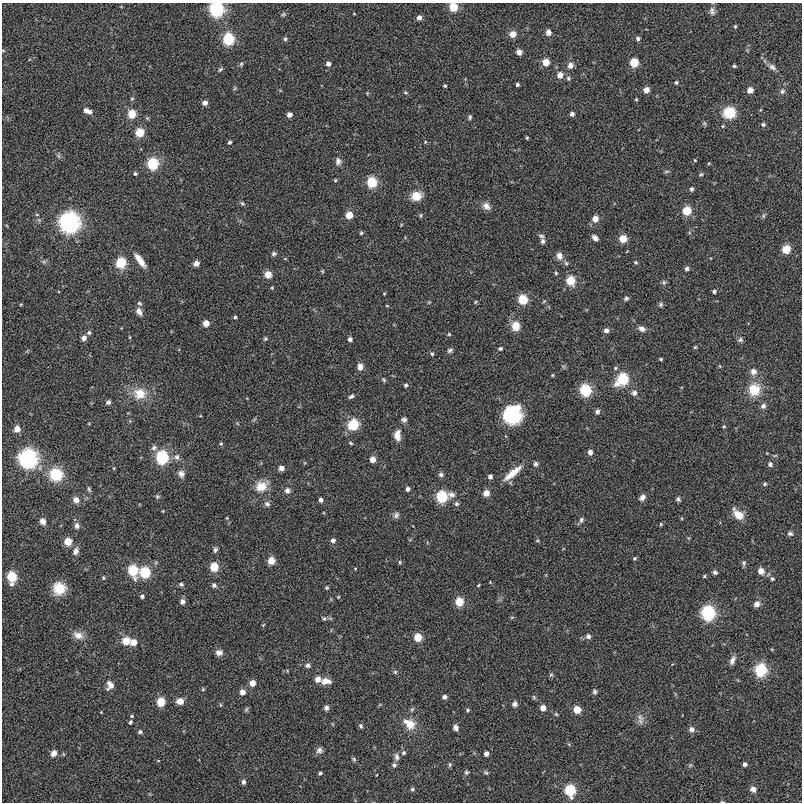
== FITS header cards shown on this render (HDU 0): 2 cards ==
NAXIS1  =                  800
NAXIS2  =                  800

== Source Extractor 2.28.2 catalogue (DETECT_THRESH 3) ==
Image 800 x 800 px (HDU 0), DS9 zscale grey, 1 PNG px = 1 image px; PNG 804 x 804 px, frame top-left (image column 1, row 800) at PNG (2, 3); no overlay
Background -0.00415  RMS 0.047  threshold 0.142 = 3 sigma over >= 5 px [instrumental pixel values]
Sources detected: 263; all 263 listed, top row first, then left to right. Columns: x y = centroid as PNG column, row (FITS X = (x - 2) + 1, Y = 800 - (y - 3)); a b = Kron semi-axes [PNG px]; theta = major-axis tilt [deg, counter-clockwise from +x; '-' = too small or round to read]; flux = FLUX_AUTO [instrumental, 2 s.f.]
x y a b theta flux
453 7 5 5 - 95
216 9 7 7 - 560
712 11 12 7 -80 13
283 14 6 5 - 5.2
354 14 4 2 - 1.9
419 18 5 5 - 14
735 26 5 4 - 3.9
548 32 5 5 - 21
513 34 8 7 - 23
638 38 5 5 - 7.8
229 39 6 6 - 230
285 39 6 5 - 6.1
519 52 5 5 - 22
546 62 5 5 - 45
634 63 8 7 - 46
241 64 5 5 - 4.5
328 64 5 5 - 12
570 65 8 7 - 16
734 66 4 4 - 4.6
772 67 11 7 -35 13
220 69 8 4 44 5.3
560 75 6 6 - 26
568 78 7 6 - 6.3
676 82 4 4 - 5.1
517 84 4 3 - 6.1
445 86 4 3 - 3.9
235 88 6 4 46 4
646 90 5 5 - 27
750 90 5 5 - 25
782 91 8 7 - 9.1
405 93 7 3 -19 4.1
132 99 5 4 - 4.1
636 99 4 3 - 3.1
205 103 5 5 - 16
86 110 6 5 - 13
90 112 5 4 - 9.6
729 113 13 12 - 77
132 114 6 5 - 73
572 114 4 4 - 11
289 115 4 4 - 15
470 117 6 4 88 5.4
763 124 6 5 - 5.8
140 132 8 8 - 45
527 138 4 3 - 3.4
229 142 4 3 - 6
425 142 4 3 - 2.6
58 156 7 5 -59 5.8
695 160 3 3 - 2.9
338 161 9 7 -86 13
153 164 6 6 - 230
667 171 7 3 19 4.5
135 174 4 4 - 5
701 174 6 4 28 4.4
335 180 5 4 - 3.4
372 182 6 6 - 160
691 189 6 5 - 6.5
416 196 10 9 - 52
242 203 7 4 -29 5.2
486 206 11 8 -42 18
687 211 6 6 - 87
349 215 5 5 - 47
421 215 5 5 - 4.2
764 216 8 4 81 5.3
595 219 6 5 - 31
69 222 8 8 - 1500
361 233 5 4 - 4.5
541 236 8 6 -21 7.4
595 238 7 5 -39 12
623 239 5 5 - 63
543 241 8 6 -84 8.2
786 249 8 8 - 38
274 254 7 6 - 7.1
559 256 9 7 -85 21
140 260 17 6 -53 34
44 262 7 4 1 5.4
636 262 4 4 - 4.6
121 263 6 6 - 160
196 263 5 5 - 21
566 263 7 5 -88 6
687 269 5 5 - 8.7
322 271 5 4 - 3.6
556 273 4 4 - 4
268 274 7 7 - 26
571 281 6 5 - 100
664 282 7 5 -70 6.4
272 288 4 4 - 3
714 291 4 3 - 6.5
384 293 4 3 - 2.6
626 298 6 5 - 6.1
523 300 6 6 - 120
429 302 4 4 - 3.1
476 302 5 4 - 3.4
139 303 7 5 -30 6.2
661 304 7 6 - 6.5
387 306 5 3 - 2.4
139 311 9 6 -62 15
235 317 4 4 - 4.6
206 323 5 5 - 30
516 326 9 8 - 51
642 329 9 6 -22 14
606 330 6 5 - 12
89 333 6 6 - 7.2
449 334 4 4 - 3.5
130 337 4 3 - 2.6
84 338 5 5 - 15
265 339 6 4 63 5
350 339 4 4 - 11
740 340 7 6 - 6.9
695 347 5 4 - 3.9
500 348 6 5 - 5.9
450 350 7 5 28 7.4
432 354 6 4 -88 5.3
661 359 4 3 - 4.1
360 367 6 5 - 26
615 368 5 4 - 4.1
753 372 8 8 - 18
552 375 4 4 - 3
623 379 8 6 44 220
384 380 6 4 -59 4.7
406 385 5 4 - 5.8
585 390 6 6 - 240
754 390 14 13 - 80
140 393 17 15 -12 58
634 393 6 6 - 14
351 396 7 4 33 7.2
108 402 5 4 - 9.3
763 406 8 7 - 11
597 411 6 5 - 9.7
512 414 18 16 41 220
404 419 7 6 - 9.2
353 425 14 12 48 65
724 426 4 4 - 3.5
17 429 6 5 - 32
397 435 12 7 88 29
351 443 6 4 -28 3.8
221 444 5 4 - 4.6
154 448 9 7 29 9.6
590 452 5 5 - 16
162 457 7 6 - 340
177 457 9 7 -90 13
28 459 8 8 - 1100
373 459 5 5 - 27
536 464 6 5 - 7.3
770 464 6 6 - 9.4
281 468 6 6 - 13
512 473 28 7 40 49
56 474 12 11 - 120
181 474 10 8 -68 15
441 475 6 6 - 7.7
490 477 5 4 - 10
765 484 6 4 22 5.1
261 486 16 12 29 49
89 489 8 4 -66 5.3
408 489 5 4 - 10
287 490 7 7 - 13
486 493 6 5 - 33
157 496 7 5 -2 5
442 497 8 6 16 230
642 497 8 6 43 13
678 499 6 5 - 6.8
76 500 7 7 - 18
321 500 5 4 - 9.5
267 504 8 7 - 9.5
456 504 6 6 - 7
163 511 4 3 - 2.3
738 514 15 8 -46 41
396 515 8 7 - 9.8
581 520 8 5 65 7.9
43 521 5 5 - 27
661 524 5 4 - 3.6
77 526 7 6 - 12
790 534 8 6 -16 8.3
333 540 6 5 - 9.8
68 541 5 5 - 62
537 541 5 3 - 3
215 550 7 5 65 7.7
76 551 8 6 67 16
634 558 5 4 - 4.2
271 561 5 5 - 52
400 562 5 5 - 4.1
744 563 7 5 74 6.5
214 567 6 5 - 90
355 568 4 3 - 2.5
133 570 8 6 -75 170
761 571 6 5 - 32
145 572 6 6 - 190
715 572 6 5 - 8.1
704 576 5 4 - 3.6
12 577 7 6 - 150
103 578 6 4 -70 4.1
772 579 5 4 - 5
181 584 5 4 - 7
214 585 6 5 - 7.7
478 585 3 3 - 3.1
59 588 14 13 - 60
327 588 4 4 - 4
142 596 4 4 - 7.3
338 597 4 3 - 2.5
182 602 6 5 - 13
459 602 5 5 - 87
757 604 8 6 31 17
708 613 7 7 - 480
512 617 6 4 19 3.3
324 619 5 5 - 5
263 625 5 4 - 3.2
78 635 14 9 -24 28
588 636 6 6 - 11
418 637 5 5 - 64
126 641 10 9 - 37
133 642 6 5 - 32
219 653 8 7 - 15
732 660 11 6 67 15
308 665 7 6 - 8.6
761 670 7 6 - 290
395 672 6 5 - 5.1
551 675 7 5 51 5
318 679 6 5 - 24
326 681 13 7 -3 27
252 683 5 5 - 27
110 685 9 8 - 24
203 689 4 4 - 3.4
242 692 5 5 - 22
595 692 7 5 -90 6.8
444 697 4 4 - 12
534 697 6 5 - 4.5
180 701 8 7 - 23
161 702 8 7 - 44
514 704 7 6 - 10
220 705 6 4 -89 3.4
326 708 6 6 - 9.6
543 708 5 5 - 25
246 710 8 4 63 4.9
468 710 5 4 - 4.7
577 710 5 5 - 53
101 712 3 3 - 2.1
556 714 6 4 -45 3.9
132 716 5 4 - 3.6
640 717 14 7 -33 16
130 722 6 4 61 5.2
410 724 16 10 -36 51
361 726 6 5 - 5.8
456 728 6 5 - 11
691 729 7 7 - 12
140 732 5 5 - 6
319 750 9 8 - 12
54 753 8 6 58 18
404 753 6 6 - 7.2
486 754 4 4 - 13
397 757 11 6 -81 12
354 759 7 5 -68 5.1
158 761 4 2 - 1.9
745 764 4 4 - 11
394 765 6 6 - 8.7
450 765 6 5 - 4.9
690 765 7 4 44 4.9
466 772 6 5 - 5.8
320 773 4 3 - 5.2
486 773 7 4 -52 5
243 782 5 4 - 9.5
412 789 5 5 - 5.6
753 789 6 6 - 14
570 790 7 6 - 200
722 802 5 2 - 2.9
At the frame edge (FLAGS 8, measured only in part): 3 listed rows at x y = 453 7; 216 9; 722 802